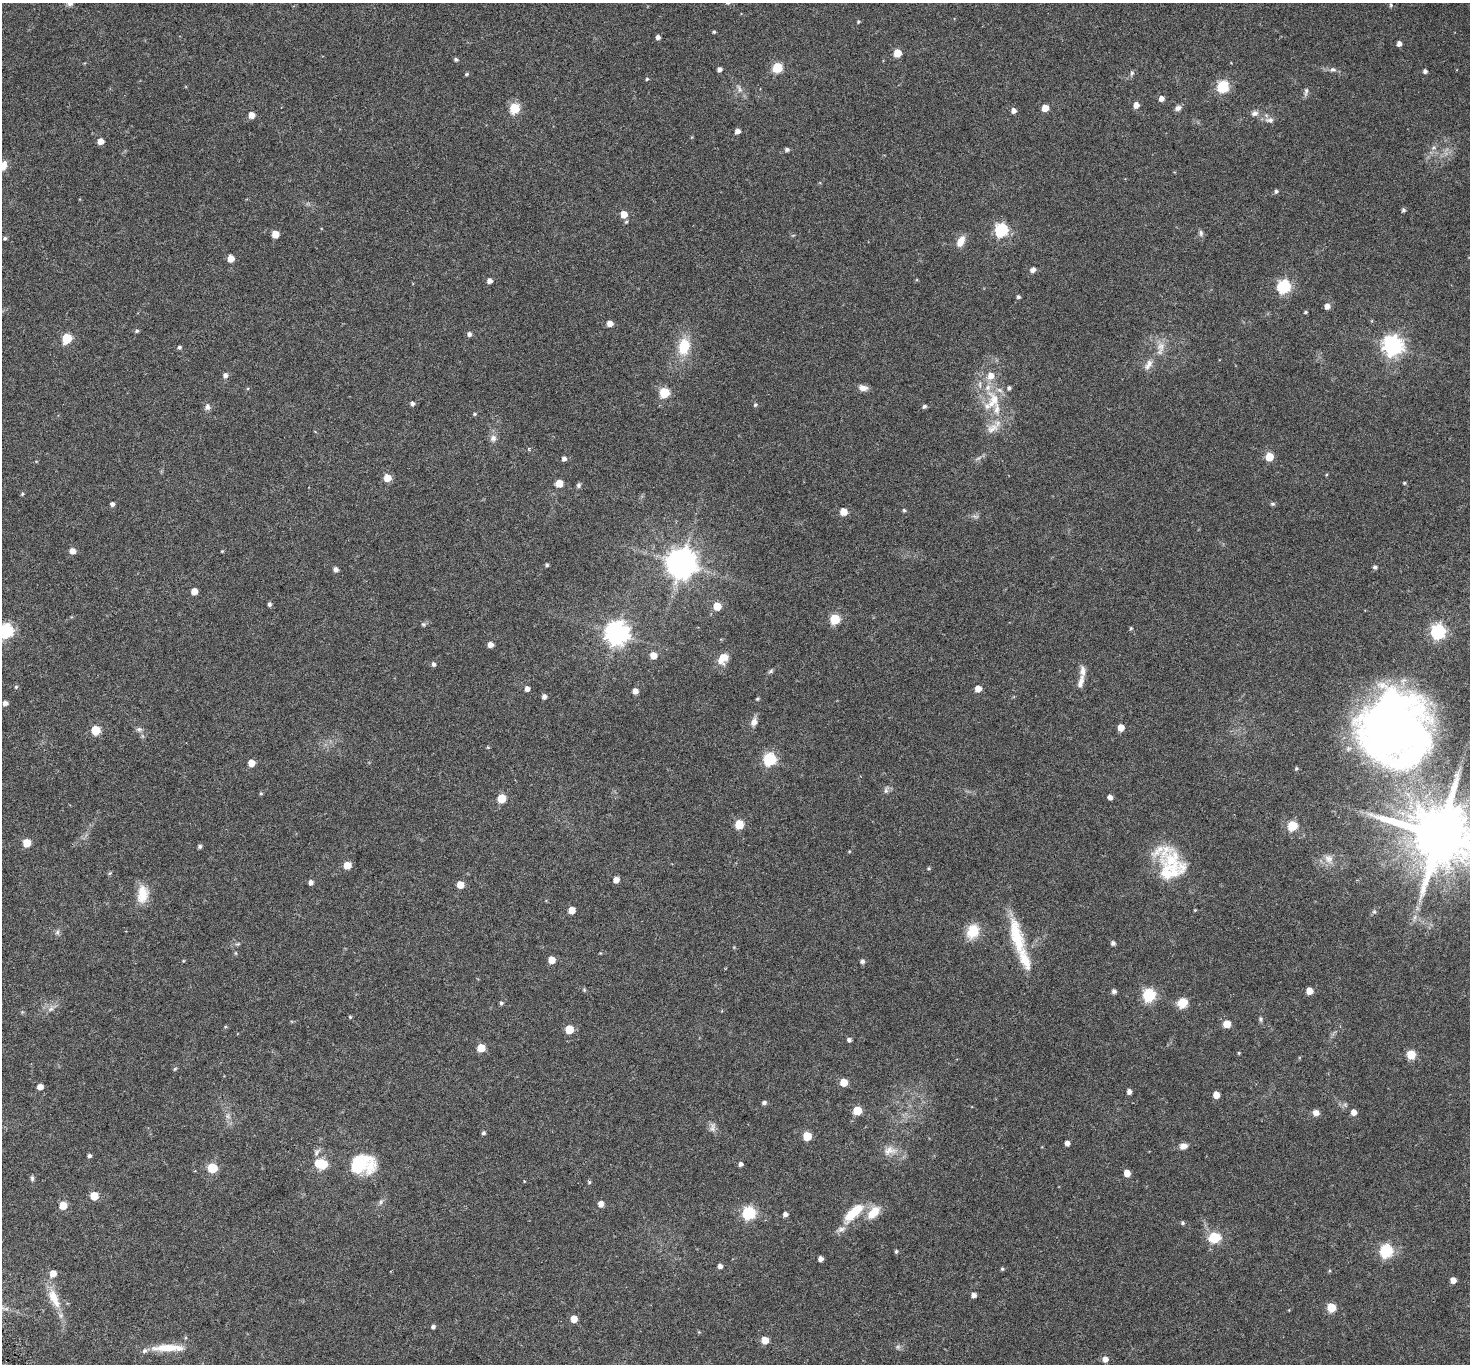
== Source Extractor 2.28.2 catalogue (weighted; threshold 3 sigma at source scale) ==
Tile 7 of 4 x 4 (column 3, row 2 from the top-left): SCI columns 2950-4417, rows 2928-4289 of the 5898 x 5792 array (HDU 1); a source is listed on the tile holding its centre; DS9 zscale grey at full resolution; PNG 1472 x 1366 px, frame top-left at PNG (2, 3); no overlay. Shown black and unused: <1% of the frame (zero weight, under 3 of 6 exposures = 1% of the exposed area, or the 3 px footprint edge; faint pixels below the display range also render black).
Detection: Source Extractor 2.28.2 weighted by HDU 2 'WHT'; one run over the whole footprint, this tile lists its part. Background 0.024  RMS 0.003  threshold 0.0121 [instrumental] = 3 sigma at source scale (4.09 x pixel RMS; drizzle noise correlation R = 1.36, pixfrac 0.8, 0.0396/0.0396 arcsec/px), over >= 5 px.
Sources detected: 231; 2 too faint to see at this stretch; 1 inside a brighter object's white glare — not listed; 12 inside a brighter listed object's ellipse — not listed separately; the other 216 listed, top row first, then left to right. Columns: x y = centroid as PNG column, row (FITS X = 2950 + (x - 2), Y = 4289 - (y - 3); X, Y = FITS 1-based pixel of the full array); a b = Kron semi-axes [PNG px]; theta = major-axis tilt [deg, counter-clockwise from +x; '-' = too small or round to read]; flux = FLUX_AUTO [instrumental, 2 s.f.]
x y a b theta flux
1391 5 5 5 - 0.35
858 22 5 4 - 0.31
714 32 4 3 - 0.29
658 37 4 4 - 0.94
1399 44 4 4 - 1.2
897 53 5 5 - 5.4
456 59 5 4 - 0.46
777 68 6 5 - 13
719 69 4 4 - 0.86
1333 70 9 6 1 0.76
1425 71 4 4 - 0.71
1132 73 8 5 61 0.51
466 74 6 4 21 0.3
647 79 4 4 - 0.3
1223 87 6 6 - 24
739 89 13 5 -69 0.97
1306 92 13 5 82 0.67
1161 98 5 5 - 1.4
1136 105 5 5 - 1.9
515 108 6 5 - 15
1045 108 5 5 - 3.4
1178 108 8 6 29 0.9
1013 111 5 5 - 1.1
1255 113 9 7 11 0.96
251 115 5 5 - 2.2
1270 120 11 7 1 1.1
737 131 5 4 - 1.3
692 137 5 3 - 0.21
100 141 5 5 - 2.3
1433 148 7 4 1 0.45
787 149 5 4 - 0.63
3 166 11 8 65 2.3
1276 191 5 4 - 0.53
1403 210 5 5 - 0.45
624 214 6 5 - 3.3
1001 230 6 6 - 36
1201 233 9 5 -83 0.64
275 234 5 5 - 3.5
5 238 5 4 - 0.37
961 241 14 8 64 2.3
231 259 5 5 - 3
1033 270 7 6 - 0.87
489 281 5 5 - 1.2
1284 287 6 6 - 37
1018 297 5 4 - 0.45
1327 306 5 5 - 1.4
1305 312 4 3 - 0.3
610 323 5 5 - 2
137 331 6 5 - 0.37
469 334 5 5 - 0.76
67 338 6 5 - 11
684 346 21 14 80 6.6
1393 346 7 7 - 130
179 347 5 5 - 0.49
1161 347 14 12 72 2.4
1148 364 16 8 57 1.8
225 375 6 6 - 0.9
991 376 8 8 - 2.3
863 388 11 6 -10 1.5
1009 388 5 4 - 0.57
664 393 6 5 - 15
995 399 28 15 -58 7.4
412 403 5 4 - 0.71
755 405 5 4 - 0.41
924 406 5 4 - 0.57
207 407 9 7 -88 0.93
475 414 5 4 - 0.3
992 428 20 11 30 2.8
493 438 10 9 - 1.1
529 448 5 4 - 0.32
1269 457 5 5 - 7.2
564 459 5 5 - 0.82
36 461 5 3 - 0.18
387 478 5 5 - 4.1
559 483 5 5 - 4.7
1404 483 5 4 - 0.29
579 485 6 5 - 0.52
22 494 4 4 - 0.31
112 504 4 4 - 0.75
1273 504 6 5 - 0.42
904 510 5 4 - 0.29
843 512 5 5 - 3.8
975 516 7 4 -19 0.48
72 551 5 5 - 2.2
222 551 3 3 - 0.19
681 563 9 9 - 410
547 565 4 4 - 0.42
1375 567 5 5 - 0.59
336 570 5 5 - 0.94
194 591 5 5 - 2.3
269 604 5 4 - 0.64
717 606 5 5 - 5.8
835 619 6 5 - 14
423 624 7 5 -30 0.42
1131 628 5 4 - 0.3
6 631 6 6 - 44
1438 632 6 6 - 52
617 633 8 8 - 200
490 645 5 5 - 1.4
653 655 5 5 - 2.8
723 659 16 10 50 3.1
433 664 5 5 - 0.67
771 671 8 5 28 0.42
1081 682 19 7 73 1.6
16 687 5 4 - 0.31
527 689 5 4 - 1.1
978 689 5 5 - 2.5
635 691 5 4 - 1.7
544 696 5 4 - 0.99
757 699 5 4 - 0.28
5 703 5 5 - 1.1
754 722 11 8 76 1.5
1121 728 5 5 - 2.7
139 729 9 7 -10 0.7
1399 729 88 79 -61 160
96 730 5 5 - 9.3
488 747 5 3 - 0.2
770 759 6 6 - 32
251 763 5 5 - 2.9
1296 769 5 4 - 0.38
886 790 10 5 79 0.68
261 793 5 4 - 0.3
1110 797 5 4 - 1.2
502 798 5 5 - 7.2
739 825 6 5 - 8
1292 826 6 5 - 12
1439 835 17 16 - 2200
27 843 5 5 - 5.6
199 846 5 4 - 0.54
1329 859 13 12 - 1.9
1171 860 41 28 -35 13
347 865 5 5 - 4.3
928 868 5 5 - 0.28
110 873 6 4 70 0.29
616 880 5 5 - 2
311 882 5 5 - 0.93
460 885 5 5 - 3.2
143 894 24 14 84 4.3
572 910 5 5 - 3
1374 912 6 5 - 0.43
973 931 18 14 66 5
57 932 7 5 47 0.56
1016 936 49 15 -76 11
1113 943 4 4 - 0.69
238 944 8 3 13 0.4
235 953 6 4 -89 0.25
552 960 5 5 - 3.4
183 961 5 3 - 0.2
862 961 5 5 - 0.69
584 990 5 4 - 0.28
1114 991 5 5 - 0.76
1309 991 5 5 - 3.1
1149 995 6 6 - 30
501 1003 5 4 - 0.47
1182 1003 12 10 35 2.9
51 1009 10 6 44 1
350 1017 4 4 - 0.28
1260 1019 7 5 -75 0.43
1227 1024 5 5 - 4.7
225 1027 5 3 - 0.24
569 1029 5 5 - 8.1
849 1040 4 4 - 0.68
481 1048 5 5 - 5.4
1239 1053 4 4 - 0.25
1411 1055 5 5 - 9
175 1069 6 3 37 0.25
844 1082 5 5 - 4.9
40 1087 5 5 - 2
1129 1092 4 4 - 1.1
1216 1095 5 5 - 3.2
764 1103 5 5 - 0.63
857 1111 5 5 - 8.5
1354 1112 5 5 - 1.7
1316 1113 7 6 - 1.4
228 1116 8 6 -22 0.76
712 1127 14 7 -88 1.1
483 1133 4 4 - 0.47
807 1136 5 5 - 8
1067 1143 4 4 - 1.2
1183 1146 9 7 14 1.5
889 1150 20 13 13 2.7
317 1152 12 6 56 0.89
89 1156 4 4 - 0.58
322 1164 8 6 -14 16
361 1164 27 19 10 14
741 1164 5 4 - 0.72
212 1168 6 5 - 13
1127 1173 5 5 - 3.1
32 1178 8 5 -88 0.48
524 1181 4 3 - 0.16
589 1182 5 5 - 0.32
94 1196 5 5 - 5.7
381 1202 9 5 70 0.67
601 1204 5 5 - 1.8
63 1205 5 5 - 5.1
873 1212 19 11 48 4.1
749 1213 6 6 - 36
854 1213 33 11 43 6.9
785 1214 5 4 - 0.88
1183 1223 5 5 - 0.41
1215 1237 6 6 - 20
896 1251 5 4 - 0.42
1386 1251 6 6 - 32
821 1259 4 4 - 1.1
720 1266 5 4 - 1
1002 1269 4 4 - 0.33
53 1273 6 5 - 2.5
1453 1280 5 5 - 1.9
974 1295 4 4 - 1.1
54 1298 32 12 -65 5.2
1331 1308 5 5 - 8.9
574 1319 5 5 - 3
433 1327 4 4 - 0.62
765 1340 5 5 - 4.2
168 1348 40 8 1 5.6
1105 1359 5 5 - 1.4
Isophote crosses this tile's border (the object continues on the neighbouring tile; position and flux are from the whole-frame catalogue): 3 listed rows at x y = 3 166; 6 631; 1439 835